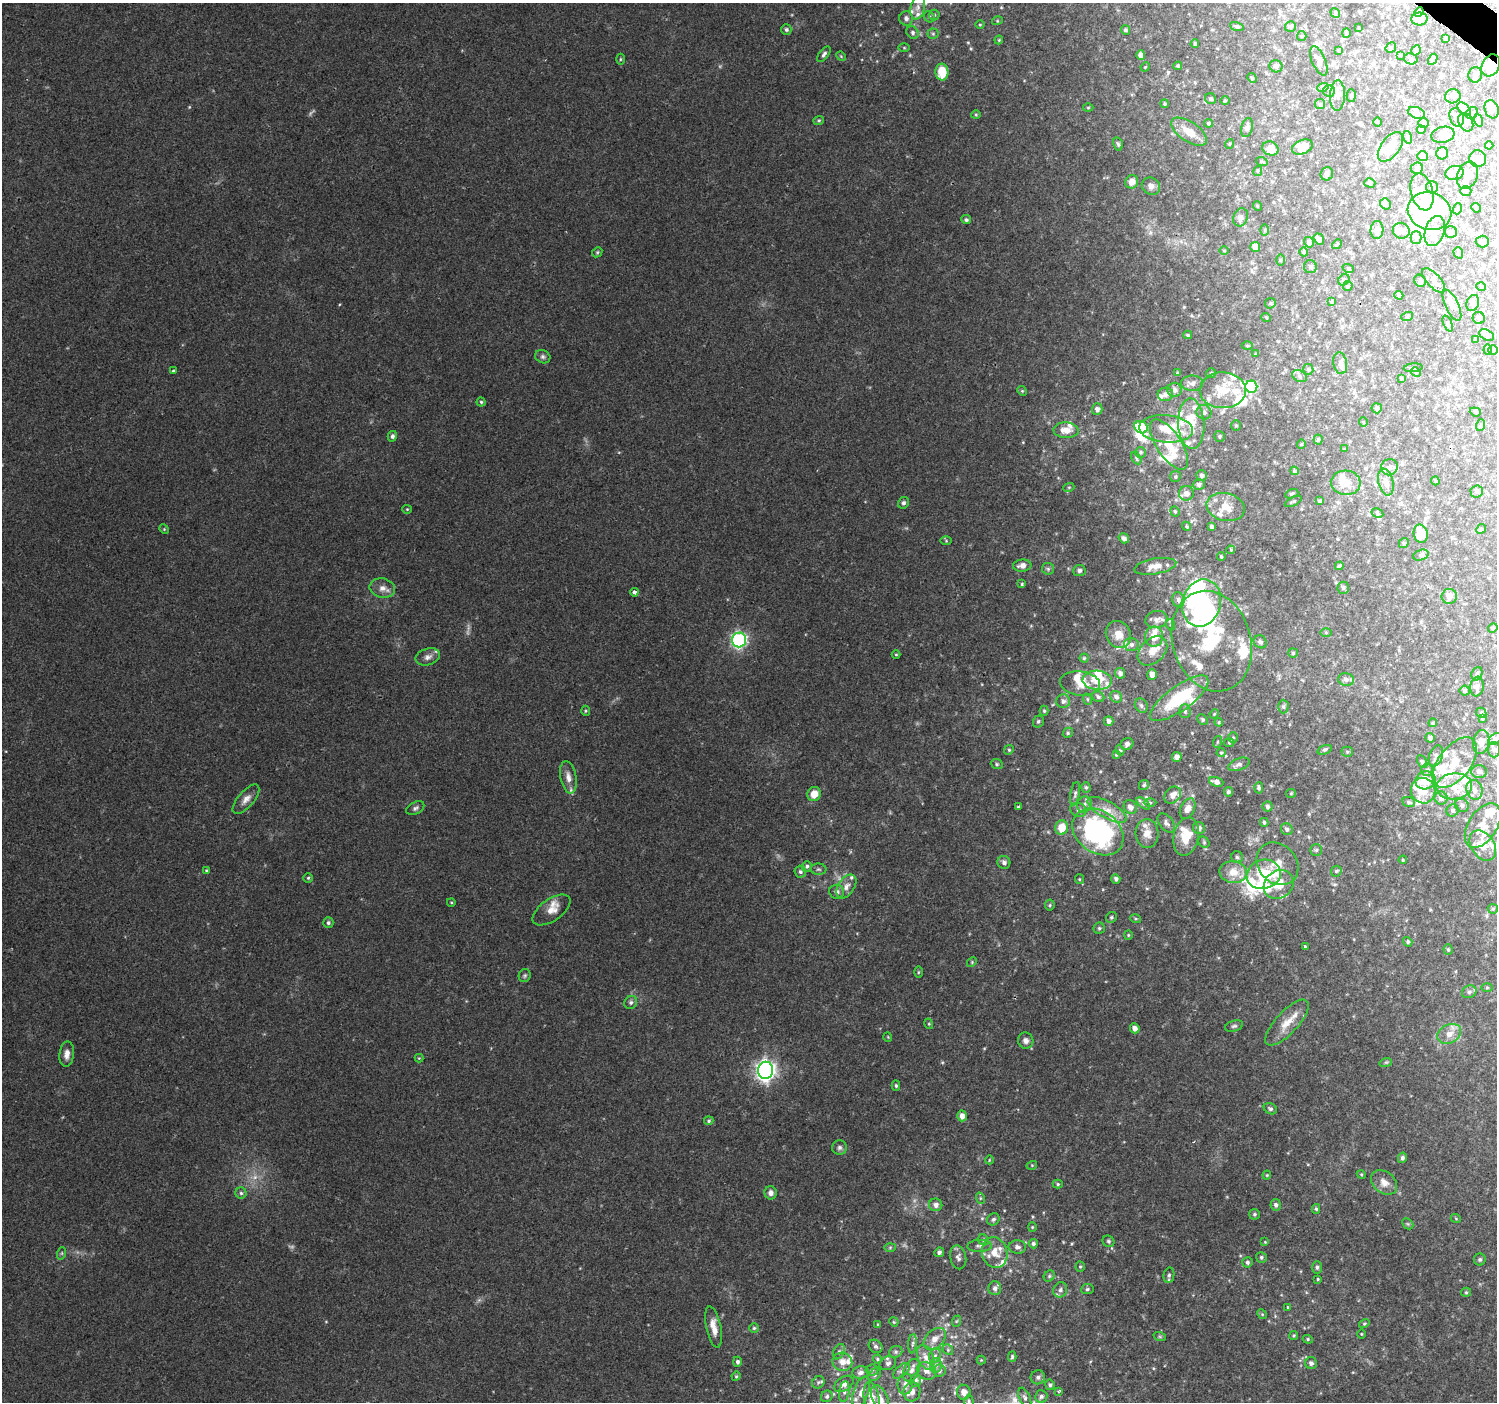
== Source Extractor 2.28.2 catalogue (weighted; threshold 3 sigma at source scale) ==
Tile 10 of 4 x 4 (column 2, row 3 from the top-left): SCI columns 1503-2997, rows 1644-3043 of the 5987 x 6020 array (HDU 1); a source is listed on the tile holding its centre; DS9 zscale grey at full resolution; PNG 1499 x 1404 px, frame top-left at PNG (2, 3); each listed source drawn as its Kron ellipse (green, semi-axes under 4 px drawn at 4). Shown black and unused: <1% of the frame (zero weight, under 2 of 3 exposures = <1% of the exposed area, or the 3 px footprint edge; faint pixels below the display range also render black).
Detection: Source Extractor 2.28.2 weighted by HDU 2 'WHT'; one run over the whole footprint, this tile lists its part. Background 0.119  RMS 0.0081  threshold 0.0365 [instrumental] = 3 sigma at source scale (4.5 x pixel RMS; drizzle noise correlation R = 1.50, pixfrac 1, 0.0396/0.0396 arcsec/px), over >= 5 px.
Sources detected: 557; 5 too faint to see at this stretch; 13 inside a brighter object's white glare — neither listed nor drawn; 77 inside a brighter listed object's ellipse — not listed separately; the other 462 listed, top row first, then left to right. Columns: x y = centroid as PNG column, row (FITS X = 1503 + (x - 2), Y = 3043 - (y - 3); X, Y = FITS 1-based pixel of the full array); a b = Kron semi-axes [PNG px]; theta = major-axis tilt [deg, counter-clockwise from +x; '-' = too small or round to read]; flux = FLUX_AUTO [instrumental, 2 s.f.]
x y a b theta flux
918 7 12 7 78 5.2
1419 12 5 4 - 1
1335 13 5 4 - 1
934 15 5 5 - 1.4
929 17 6 5 - 1.4
906 18 7 7 - 3
1419 19 8 6 4 5.6
997 21 5 3 - 0.85
980 25 4 3 - 0.69
1237 26 7 3 -18 1.4
1290 26 5 5 - 1.7
1359 28 3 2 - 0.6
786 30 5 5 - 1.6
1126 30 5 4 - 1.7
913 33 7 5 -51 1.9
1346 33 4 4 - 0.94
933 34 5 5 - 1.3
1302 36 5 4 - 0.88
1445 38 4 4 - 1.2
999 40 4 3 - 0.81
1195 44 4 4 - 1.3
904 48 5 3 - 0.77
1391 48 5 5 - 1.1
1338 50 4 3 - 0.85
1416 50 5 4 - 3
824 54 9 4 52 2.2
1141 55 5 4 - 3.4
1401 55 4 4 - 0.75
841 56 5 4 - 0.82
620 59 5 3 - 0.93
1411 59 7 5 -14 1.8
1433 59 6 3 60 1.2
1319 61 16 6 -67 4.5
1491 65 12 8 62 9.9
1178 66 4 4 - 1.1
1276 66 6 6 - 2
1145 67 5 4 - 0.76
942 72 8 6 -87 19
1475 75 7 7 - 2.4
1252 78 5 4 - 0.8
1323 87 6 4 18 1.2
1329 91 6 6 - 1.6
1337 95 15 7 88 4.8
1351 96 6 4 -88 1.3
1453 96 8 7 - 3.2
1211 99 6 5 - 1.5
1225 100 5 3 - 0.78
1165 104 4 4 - 0.99
1320 104 5 5 - 1.3
1088 108 5 3 - 0.78
1464 109 8 5 -44 2.5
1492 109 9 6 -69 5.9
1416 113 9 5 -19 2.6
1472 113 6 5 - 2
976 115 5 3 - 0.85
1457 117 9 7 -68 4.3
1478 120 6 4 -71 1.2
819 121 5 4 - 1.1
1378 122 5 3 - 0.66
1466 122 10 7 -65 3.3
1208 123 4 4 - 1.3
1424 123 5 4 - 1.2
1247 127 10 5 78 2.9
1421 130 4 3 - 2.3
1189 132 20 10 -34 13
1443 135 12 8 13 6.4
1407 137 6 4 -72 1.1
1118 144 7 4 -78 1.4
1229 144 5 3 - 0.78
1489 145 4 4 - 2.5
1302 147 11 7 20 9.6
1390 147 17 9 54 13
1270 148 8 7 - 7.5
1442 153 6 6 - 4.5
1423 156 5 5 - 3.3
1478 159 8 8 - 7.3
1262 162 6 3 -18 0.84
1417 168 6 5 - 1.8
1258 171 5 4 - 0.94
1454 173 9 7 13 3.2
1327 174 7 6 - 2.2
1467 175 14 10 67 8.2
1132 182 7 6 - 4.8
1370 183 5 4 - 1.2
1151 186 9 8 - 3.6
1432 187 6 6 - 1.7
1466 191 5 4 - 1.5
1422 192 19 11 -75 11
1385 204 6 5 - 2
1257 206 5 3 - 0.64
1476 208 5 4 - 1
1457 209 5 3 - 0.73
1429 211 22 18 -18 36
1240 217 9 7 68 2.9
966 220 5 4 - 1.5
1265 230 6 4 -90 1.1
1377 230 9 6 86 4.2
1401 231 8 8 - 3.5
1435 231 15 9 73 10
1451 232 6 6 - 1.9
1416 238 6 5 - 1.7
1319 239 6 5 - 2.8
1309 242 5 5 - 2.1
1482 242 6 6 - 2.2
1337 244 5 4 - 0.95
1255 247 5 5 - 7.9
1224 250 5 3 - 0.81
597 252 5 4 - 1.1
1304 252 4 4 - 1.3
1458 253 6 4 -71 1.2
1280 260 6 4 -89 0.91
1310 267 6 6 - 1.9
1348 268 6 3 -18 0.84
1344 280 6 5 - 1.3
1433 280 15 7 -48 4.3
1420 281 6 5 - 1.7
1348 286 5 5 - 1.1
1481 287 5 3 - 0.62
1399 295 4 4 - 2
1332 301 4 3 - 0.9
1270 303 5 5 - 1.1
1473 303 8 6 69 2.2
1452 305 17 6 -65 4.8
1266 317 5 3 - 0.82
1407 317 6 4 19 1
1479 318 6 6 - 2.6
1448 323 8 4 -68 1.2
1188 335 4 3 - 1.1
1487 335 8 5 -28 1.7
1476 340 3 3 - 1.2
1247 346 5 3 - 0.83
1488 350 5 4 - 1.3
1493 350 4 4 - 1.1
1256 354 4 3 - 0.79
543 357 8 6 -25 2.3
1340 363 11 6 -80 2.9
1413 368 9 4 4 1.3
1308 369 5 5 - 1.4
173 371 3 3 - 3
1416 372 5 4 - 0.95
1177 373 3 3 - 0.79
1211 373 5 5 - 1
1299 376 8 5 -29 2.1
1401 378 4 3 - 1.1
1192 383 11 7 0 3.8
1251 387 6 6 - 51
1174 390 7 7 - 3.5
1223 390 23 18 0 22
1022 391 5 4 - 1
1165 394 8 7 - 3.7
481 402 4 4 - 1.2
1377 408 5 5 - 1.5
1097 409 5 5 - 3.4
1204 412 7 7 - 3.1
1475 412 6 4 -21 0.98
1363 422 5 3 - 0.58
1191 424 25 13 -87 18
1236 425 5 4 - 1
1481 425 6 4 71 1
1141 427 7 6 - 26
1166 429 27 13 -4 21
1066 430 12 8 -3 8.4
392 436 5 4 - 2.3
1219 436 5 5 - 1.4
1318 439 5 4 - 0.99
1169 444 29 12 -56 19
1301 444 4 4 - 0.79
1344 449 3 3 - 0.53
1141 452 5 5 - 1.3
1136 458 7 4 -62 1.3
1389 467 8 8 - 3.1
1294 471 4 4 - 1.5
1202 475 5 5 - 2.6
1175 477 5 5 - 1.3
1435 481 4 4 - 0.94
1386 482 14 7 -77 5
1346 483 15 12 -5 9.3
1199 484 6 5 - 2.2
1069 487 5 3 - 0.79
1477 492 6 6 - 1.7
1186 493 7 7 - 4.1
1292 494 7 4 21 1.1
1319 501 4 3 - 0.98
1293 502 9 3 27 1.2
904 503 6 5 - 1.8
1226 507 19 14 -12 14
407 509 4 4 - 0.8
1175 511 5 4 - 1
1377 513 6 4 -29 1.3
1187 526 5 4 - 1
1212 527 4 4 - 2.1
164 529 5 4 - 0.92
1481 529 5 4 - 1
1421 534 9 7 -76 14
1124 538 5 4 - 2.7
946 541 6 4 -1 1
1404 543 5 4 - 0.98
1231 550 4 4 - 0.94
1421 555 8 5 20 1.8
1221 557 4 3 - 0.89
1022 566 9 6 6 4.8
1155 566 21 7 10 7.6
1339 566 4 4 - 1.6
1048 569 6 6 - 1.5
1079 570 6 5 - 2.5
1022 584 4 4 - 0.97
382 588 13 9 -11 5.7
1343 588 6 5 - 1.9
634 592 4 4 - 4.6
1449 596 7 7 - 4.1
1178 600 7 6 - 2.6
1202 603 24 19 72 140
1156 619 11 8 14 4.5
1171 625 5 3 - 0.93
1493 628 5 4 - 1
1326 632 6 4 -1 0.94
1118 634 14 12 -58 8.4
1154 637 10 9 - 9.6
739 640 7 7 - 180
1212 641 51 39 -73 78
1260 642 7 6 - 2.1
1131 645 7 6 - 2.3
1152 651 17 11 44 10
1293 653 5 5 - 1.1
896 654 4 3 - 0.71
428 657 12 8 18 4.1
1084 658 4 4 - 0.97
1120 673 5 5 - 2.9
1477 674 7 5 69 1.5
1152 675 5 4 - 6.9
1346 679 8 6 -18 2.8
1097 680 14 9 -3 17
1080 683 20 12 -6 10
1477 686 10 7 82 2.6
1465 691 5 5 - 1.3
1098 697 6 5 - 1.9
1116 697 6 5 - 2.6
1179 698 35 12 36 48
1087 699 6 3 -71 0.86
1063 701 7 7 - 3
1141 705 7 6 - 2
1283 706 7 5 89 1.6
586 711 5 3 - 0.89
1044 711 5 4 - 1.1
1185 711 7 5 -89 2
1481 713 5 4 - 1.3
1214 714 5 4 - 0.77
1482 718 4 3 - 1.1
1203 720 6 4 -48 1.5
1038 721 6 5 - 1.5
1109 721 5 4 - 3
1219 722 4 4 - 0.84
1433 723 4 3 - 0.96
1068 733 5 4 - 1.2
1233 738 5 5 - 1.1
1430 738 5 4 - 1.7
1495 739 7 5 35 1.7
1217 742 6 4 71 1
1481 742 12 8 78 5.8
1229 743 5 3 - 0.78
1127 744 6 5 - 2.6
1009 750 5 4 - 1
1120 750 5 4 - 0.93
1325 750 7 4 19 1.4
1494 750 7 6 - 2.2
1347 752 5 5 - 1.2
1221 753 4 4 - 0.98
1116 755 4 4 - 0.75
1436 756 11 6 70 3.3
1177 757 5 5 - 2.9
1422 762 7 4 -62 1.3
1455 763 29 16 52 23
997 764 6 5 - 1.2
1239 764 11 6 20 2.9
1427 770 6 6 - 1.9
1479 771 8 6 -3 2.4
568 777 16 8 -79 5.8
1425 780 10 8 21 17
1216 782 7 4 -19 4.4
1144 785 5 4 - 1.4
1454 786 18 13 6 17
1086 787 5 4 - 1.4
1259 788 5 4 - 1.7
1474 790 10 8 -74 4.2
1423 791 13 12 - 14
1228 792 5 4 - 1.9
1291 793 5 4 - 0.89
814 794 7 6 - 9.6
1075 794 12 4 81 2.1
1173 795 9 7 48 6.3
1441 798 6 6 - 3.2
246 799 18 8 49 5.8
1409 802 6 5 - 1.4
1143 803 8 4 -38 2
1150 803 6 4 -1 1.3
1085 804 8 7 - 3
1462 805 7 6 - 2.6
1018 806 3 2 - 1
1130 807 7 6 - 4.5
1267 807 5 5 - 2.1
415 808 9 6 28 2.3
1188 809 11 7 64 6
1078 810 8 7 - 3.2
1107 810 22 8 -29 11
1453 810 6 6 - 1.7
1264 822 4 4 - 1.4
1166 823 11 6 -50 2.9
1483 826 25 14 57 15
1062 828 7 6 - 14
1199 828 6 6 - 3.3
1287 829 6 5 - 2.2
1098 832 27 21 -36 160
1147 833 14 11 -86 8.1
1186 837 19 12 78 17
1204 842 6 5 - 1.2
1483 845 16 11 -55 12
1316 850 6 6 - 1.6
1237 857 6 5 - 1.6
1403 860 4 3 - 0.89
1004 862 6 6 - 2.5
1277 864 23 19 -49 15
807 866 5 4 - 1.6
818 869 8 5 -1 1.7
206 870 4 3 - 1.1
1336 871 6 5 - 1.2
800 872 6 6 - 1.7
1233 872 13 11 -5 12
1264 874 17 14 17 36
308 878 5 4 - 1.1
1079 879 5 4 - 0.88
1116 879 5 4 - 2
1279 884 16 13 40 17
846 886 13 8 56 5.3
836 892 7 7 - 3.3
451 902 4 3 - 0.66
1050 905 5 5 - 1.2
1493 909 5 4 - 1.1
552 910 22 11 35 8.8
1111 917 6 5 - 1.4
1136 919 5 3 - 0.98
328 923 5 5 - 1.7
1099 928 5 5 - 1.5
1128 935 4 4 - 0.86
1408 942 5 4 - 1.5
1305 947 3 3 - 2.6
1448 950 5 4 - 1.1
972 962 5 4 - 0.92
918 972 6 4 88 0.88
525 976 7 6 - 1.5
1487 988 6 4 0 0.87
1469 992 7 6 - 2
631 1002 7 6 - 2.1
1287 1023 29 11 47 14
929 1024 5 3 - 0.82
1234 1026 9 5 15 1.9
1135 1028 5 5 - 4.7
1449 1034 12 9 27 7.4
888 1037 5 3 - 0.6
1026 1041 8 7 - 3.6
67 1054 12 7 84 5.2
419 1058 4 4 - 0.7
1386 1062 6 4 18 1
766 1070 8 7 - 400
896 1086 5 4 - 1.3
1270 1109 7 5 -29 2.1
962 1116 5 5 - 5.1
709 1121 5 4 - 1.2
839 1147 7 7 - 2.4
1402 1158 5 4 - 2.5
989 1160 4 3 - 0.63
1032 1165 5 3 - 0.73
1361 1174 4 3 - 0.79
1267 1175 4 4 - 0.85
1384 1182 14 10 -38 7.3
1058 1184 5 4 - 1.2
241 1193 5 5 - 1.5
771 1193 6 6 - 3.5
980 1198 5 3 - 0.94
936 1205 6 6 - 3.8
1276 1205 5 5 - 2.4
1316 1209 5 4 - 1.2
1254 1214 5 5 - 1.4
993 1219 6 6 - 1.9
1456 1219 5 3 - 0.73
1408 1224 6 4 -44 1.1
1032 1227 4 4 - 0.88
983 1240 6 5 - 1.4
1108 1241 6 5 - 1.5
1265 1242 4 3 - 0.67
1033 1244 5 4 - 1.8
980 1246 12 6 2 2.9
890 1247 6 4 2 1.1
1017 1247 9 6 0 2.8
939 1252 5 4 - 2.5
62 1253 6 4 72 1.2
995 1253 16 12 -74 12
958 1257 12 8 -78 3.5
1261 1257 6 5 - 1.5
1480 1259 6 6 - 1.6
1247 1262 5 5 - 1.9
1080 1267 5 4 - 1
1317 1267 6 5 - 1.6
1169 1275 8 5 80 2
1049 1276 6 5 - 1.3
1318 1279 3 3 - 0.84
995 1288 7 6 - 3.2
1087 1289 6 5 - 1.4
1060 1290 8 6 68 2.5
1466 1292 5 4 - 1.1
1288 1307 4 3 - 0.79
1262 1314 5 4 - 0.98
957 1321 6 3 69 0.9
894 1322 5 3 - 0.77
1364 1323 5 4 - 1.1
878 1325 3 3 - 0.88
714 1327 21 7 -79 9
754 1328 5 5 - 1.3
1361 1334 5 3 - 0.65
1294 1336 4 4 - 1
1160 1337 6 4 -19 1.1
935 1339 13 9 45 5.9
1308 1339 5 4 - 1
912 1344 9 4 84 1.6
876 1346 7 6 - 2.1
948 1350 6 4 -47 1.1
839 1352 8 5 64 2.1
896 1352 7 5 21 1.7
935 1356 7 5 68 2.3
926 1357 13 8 -66 6.2
1012 1357 5 4 - 1.3
877 1359 4 4 - 0.94
981 1360 4 4 - 0.74
737 1362 5 4 - 2.2
842 1362 10 9 - 7.1
888 1363 8 6 20 2.3
1311 1363 6 6 - 2.3
936 1365 7 5 77 2.2
872 1370 6 5 - 1.6
912 1370 12 7 65 4.3
901 1371 10 5 43 2.5
926 1371 10 8 -34 4
939 1371 6 6 - 2.1
861 1372 8 6 6 2.8
875 1375 7 5 43 1.7
736 1376 5 4 - 1
1038 1377 7 7 - 2.3
916 1380 7 5 77 1.9
818 1382 6 6 - 1.8
844 1384 11 7 34 4.8
905 1384 10 7 87 4.1
1050 1385 5 4 - 1.7
1059 1391 4 3 - 0.91
844 1392 10 5 82 2.3
861 1392 17 7 70 5.4
912 1392 9 8 - 4.2
964 1392 7 6 - 5.1
827 1396 6 5 - 1.5
1041 1396 6 6 - 1.9
872 1397 15 7 -80 8.8
1025 1397 10 5 -65 2.4
880 1399 14 8 -66 7.7
969 1401 7 4 -90 1.4
Overlapping masked pixels (flux is a lower limit): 1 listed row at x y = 1491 65
Isophote crosses this tile's border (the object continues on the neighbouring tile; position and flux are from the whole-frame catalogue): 6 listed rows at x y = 918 7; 1492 109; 1483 826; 872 1397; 880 1399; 969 1401
Unlisted compact peaks at least as high as the median listed source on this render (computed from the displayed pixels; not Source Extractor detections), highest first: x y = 189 107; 1023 442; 942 1062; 1184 307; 971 49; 340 304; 1071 1244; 1153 1368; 1063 1242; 1150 233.